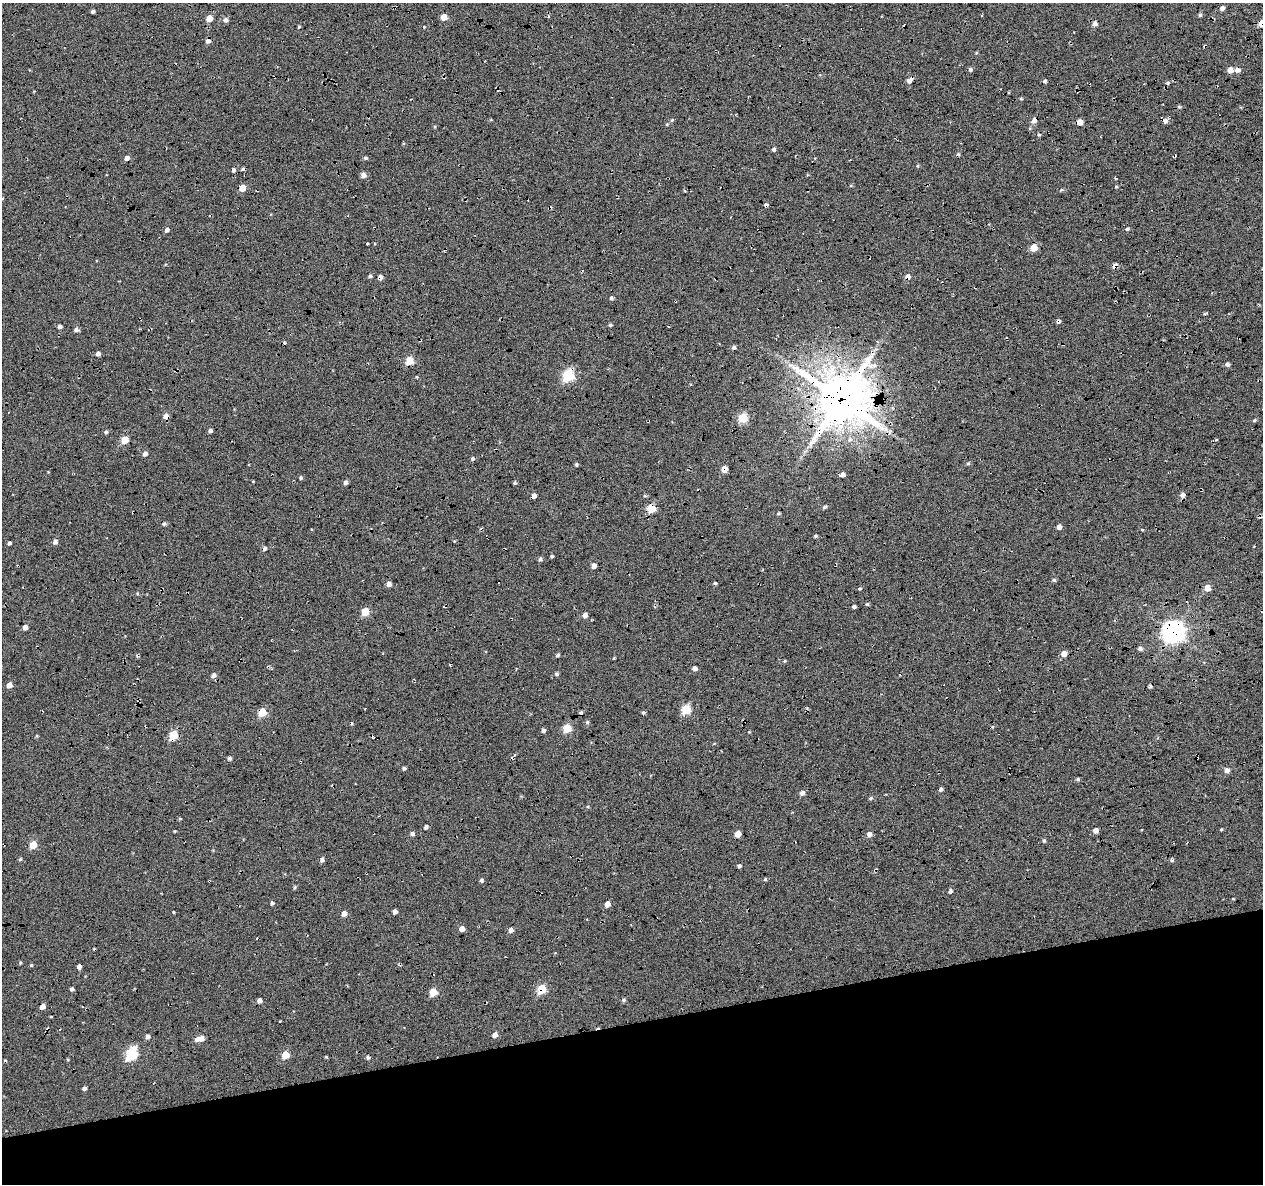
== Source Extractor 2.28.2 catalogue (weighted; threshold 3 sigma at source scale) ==
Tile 14 of 4 x 4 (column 2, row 4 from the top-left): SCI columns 1306-2566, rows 112-1293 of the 5131 x 4901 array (HDU 1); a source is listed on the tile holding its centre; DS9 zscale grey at full resolution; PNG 1265 x 1186 px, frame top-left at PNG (2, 3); no overlay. Shown black and unused: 14% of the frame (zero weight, under 5 of 17 exposures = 6% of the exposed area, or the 3 px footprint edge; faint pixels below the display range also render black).
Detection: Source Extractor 2.28.2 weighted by HDU 2 'WHT'; one run over the whole footprint, this tile lists its part. Background -0.152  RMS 0.13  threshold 0.533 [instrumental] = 3 sigma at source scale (4.09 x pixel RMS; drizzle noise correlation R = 1.36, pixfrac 0.8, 0.0396/0.0396 arcsec/px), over >= 5 px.
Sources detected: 179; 25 cosmic-ray / hot-pixel residue — not listed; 1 inside a brighter listed object's ellipse — not listed separately; the other 153 listed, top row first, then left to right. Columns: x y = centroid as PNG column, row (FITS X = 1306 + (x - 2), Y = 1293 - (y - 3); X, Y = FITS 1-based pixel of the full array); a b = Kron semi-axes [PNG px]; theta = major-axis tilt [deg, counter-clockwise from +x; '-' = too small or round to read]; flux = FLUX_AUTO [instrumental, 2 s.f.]
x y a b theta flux
1222 8 5 5 - 37
93 11 4 3 - 27
1200 15 5 4 - 17
444 17 5 5 - 130
209 18 5 4 - 130
225 20 5 5 - 39
1094 23 6 5 - 48
1261 23 5 5 - 130
299 27 3 3 - 16
208 41 5 5 - 45
970 70 5 5 - 23
1230 70 5 5 - 76
1237 70 5 4 - 65
910 80 9 5 46 49
1045 81 5 4 - 20
1021 99 5 3 - 11
1179 107 5 5 - 15
672 120 5 5 - 14
1034 120 7 6 - 58
1165 121 7 6 - 38
1080 122 5 4 - 92
1039 135 4 4 - 15
774 149 4 4 - 28
127 158 4 4 - 52
365 158 5 4 - 19
242 169 4 4 - 16
233 170 5 4 - 27
363 175 5 5 - 61
1116 186 5 3 - 11
242 188 5 4 - 150
1127 229 5 4 - 17
167 230 5 4 - 35
1034 248 5 5 - 230
1115 266 5 4 - 69
370 276 4 4 - 22
380 277 5 4 - 50
907 277 5 4 - 58
611 298 4 4 - 29
1205 313 7 3 11 13
1058 321 5 5 - 24
610 325 4 4 - 18
60 326 4 4 - 34
76 330 6 5 - 33
98 353 5 5 - 35
409 361 5 5 - 360
1227 364 4 4 - 30
568 376 6 5 - 1100
841 399 18 17 - 45000
166 416 5 5 - 71
743 418 5 5 - 490
1254 420 5 4 - 15
210 430 4 4 - 31
106 432 5 4 - 19
125 440 5 5 - 260
145 454 5 5 - 42
472 459 5 5 - 19
968 464 6 4 1 15
576 465 4 4 - 17
725 469 6 5 - 110
842 475 5 4 - 53
301 478 4 4 - 18
346 482 5 4 - 32
514 483 3 3 - 17
1183 495 6 6 - 40
534 496 5 4 - 44
825 507 5 4 - 20
651 508 5 5 - 430
778 513 4 3 - 14
1059 527 5 4 - 53
1142 530 5 3 - 9.5
815 536 4 3 - 16
55 542 5 4 - 47
9 543 4 4 - 23
264 548 5 5 - 28
552 556 3 3 - 15
540 559 5 4 - 23
594 566 4 4 - 76
1054 580 5 5 - 18
715 583 5 4 - 17
389 584 5 4 - 55
1207 588 5 5 - 120
859 589 5 4 - 14
867 604 4 4 - 16
854 607 4 3 - 34
365 612 5 5 - 310
585 615 5 5 - 58
25 627 4 4 - 65
1173 632 8 7 - 8100
1140 649 5 4 - 38
1064 654 5 5 - 92
557 655 4 4 - 20
614 658 3 3 - 9.8
785 661 5 3 - 11
268 667 5 4 - 15
695 668 5 4 - 44
556 674 5 4 - 21
214 675 5 5 - 46
9 685 5 4 - 72
365 708 3 2 - 7.5
686 709 5 5 - 550
262 712 5 5 - 390
643 713 5 4 - 16
587 722 5 5 - 18
567 728 5 5 - 390
543 731 4 4 - 30
174 735 6 5 - 430
229 758 4 4 - 25
1197 758 3 2 - 12
404 768 4 4 - 20
1227 770 5 5 - 64
1078 779 5 4 - 19
802 793 6 5 - 38
870 798 5 4 - 16
426 827 4 4 - 30
1221 830 5 3 - 11
1095 831 5 4 - 70
412 834 5 5 - 32
737 834 5 4 - 120
869 834 5 5 - 50
1044 841 5 4 - 16
33 845 5 5 - 230
20 859 5 4 - 13
322 860 5 4 - 37
1172 860 5 4 - 17
739 866 5 4 - 21
765 879 4 4 - 15
481 880 5 4 - 24
295 887 5 4 - 15
950 891 5 5 - 25
1233 899 3 2 - 6.5
272 903 5 4 - 19
607 904 5 4 - 80
173 912 4 3 - 8.8
395 912 4 4 - 50
344 913 5 5 - 64
462 929 4 4 - 70
511 930 5 4 - 57
31 965 4 4 - 14
79 966 4 4 - 42
72 989 4 4 - 27
542 989 5 5 - 420
433 992 5 5 - 240
259 1000 4 4 - 58
624 1000 5 5 - 22
43 1007 5 4 - 65
51 1017 3 2 - 7.4
495 1035 5 4 - 67
148 1036 5 5 - 35
201 1038 6 5 - 74
132 1053 7 5 59 1200
285 1055 5 5 - 260
67 1059 4 3 - 11
84 1088 4 4 - 29
Overlapping masked pixels (flux is a lower limit): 21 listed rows (the first 20) at x y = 1261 23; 910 80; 1034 120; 1115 266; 380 277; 907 277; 1058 321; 568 376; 841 399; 166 416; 725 469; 534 496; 651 508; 1173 632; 268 667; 262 712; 174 735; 1197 758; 79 966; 542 989
Isophote crosses this tile's border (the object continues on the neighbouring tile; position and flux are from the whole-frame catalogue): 1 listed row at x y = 1261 23